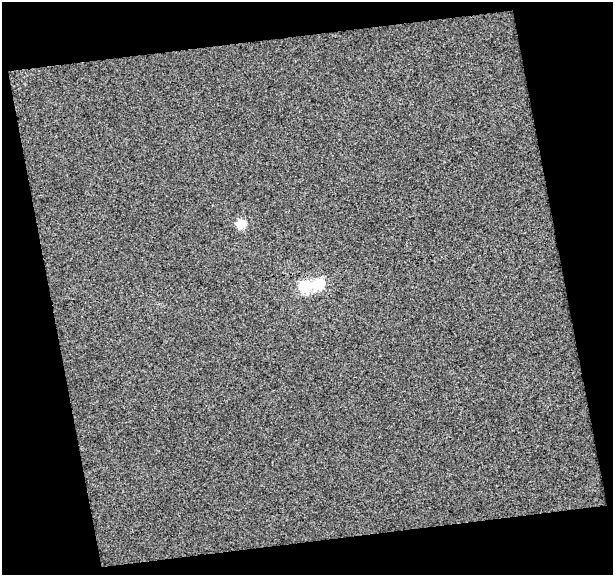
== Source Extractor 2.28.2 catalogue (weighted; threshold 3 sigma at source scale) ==
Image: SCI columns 1-611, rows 8-580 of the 611 x 588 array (HDU 1 of 3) = the unmasked area's bounding box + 8 px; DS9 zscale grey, full resolution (1 PNG px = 1 image px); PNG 615 x 577 px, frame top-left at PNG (2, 2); no overlay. Shown black and unused: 27% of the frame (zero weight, under 3 of 4 exposures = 3% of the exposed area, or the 3 px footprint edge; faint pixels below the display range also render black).
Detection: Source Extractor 2.28.2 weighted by HDU 2 'WHT'. Background 0.0325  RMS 0.019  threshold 0.0834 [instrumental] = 3 sigma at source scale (4.5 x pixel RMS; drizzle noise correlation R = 1.50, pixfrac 1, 0.0396/0.0396 arcsec/px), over >= 5 px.
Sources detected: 3; all 3 listed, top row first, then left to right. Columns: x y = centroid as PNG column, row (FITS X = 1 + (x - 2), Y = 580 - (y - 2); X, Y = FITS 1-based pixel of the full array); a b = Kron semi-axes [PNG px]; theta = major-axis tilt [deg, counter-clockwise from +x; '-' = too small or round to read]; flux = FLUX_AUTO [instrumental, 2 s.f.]
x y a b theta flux
241 224 5 5 - 78
319 284 6 5 - 130
305 287 6 6 - 160